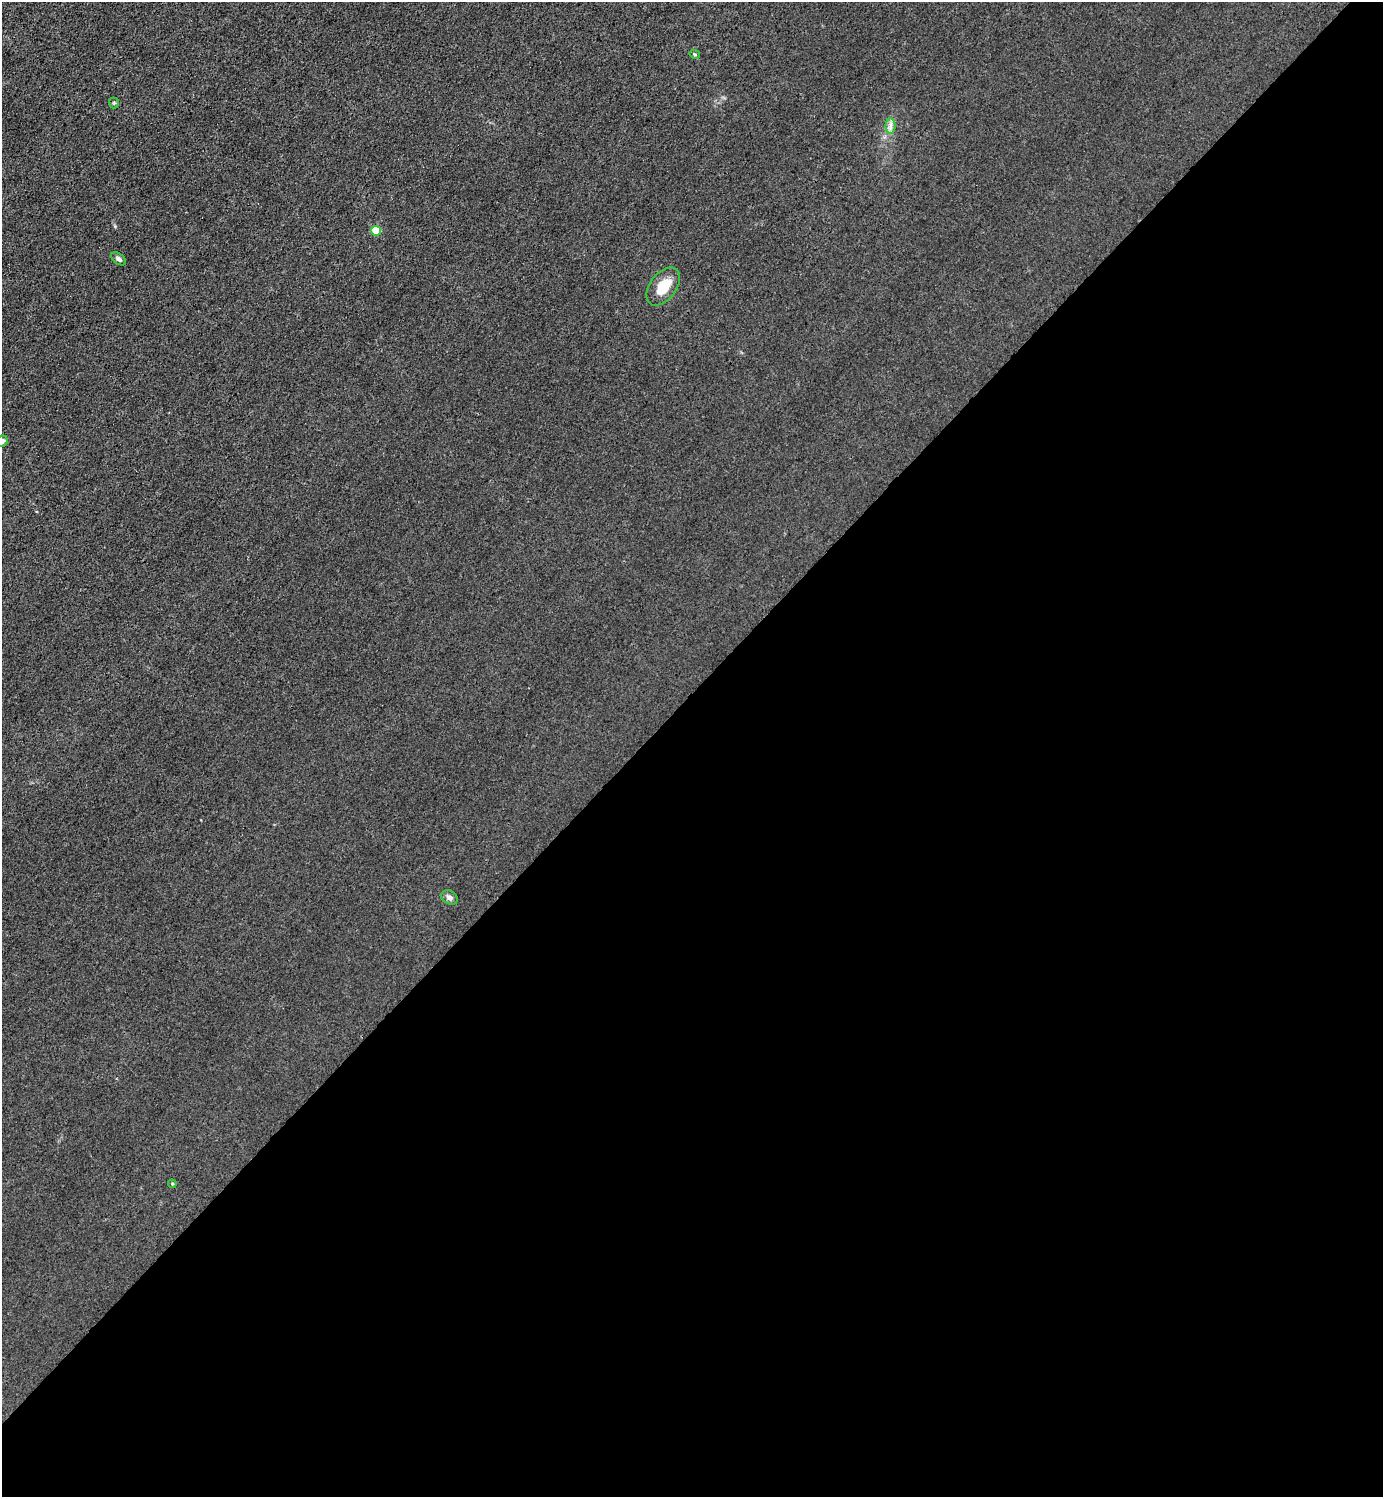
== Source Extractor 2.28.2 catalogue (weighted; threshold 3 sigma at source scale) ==
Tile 15 of 4 x 4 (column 3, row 4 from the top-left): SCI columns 3065-4445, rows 3-1497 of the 5985 x 5985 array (HDU 1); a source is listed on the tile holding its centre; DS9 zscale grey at full resolution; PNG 1385 x 1499 px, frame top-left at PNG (2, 2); each listed source drawn as its Kron ellipse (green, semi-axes under 4 px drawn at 4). Shown black and unused: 54% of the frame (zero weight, under 3 of 4 exposures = <1% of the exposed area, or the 3 px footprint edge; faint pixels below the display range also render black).
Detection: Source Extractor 2.28.2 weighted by HDU 2 'WHT'; one run over the whole footprint, this tile lists its part. Background 0.0214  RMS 0.0062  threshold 0.028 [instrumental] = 3 sigma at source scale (4.5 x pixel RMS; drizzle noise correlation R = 1.50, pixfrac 1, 0.05/0.05 arcsec/px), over >= 5 px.
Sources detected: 9; all 9 listed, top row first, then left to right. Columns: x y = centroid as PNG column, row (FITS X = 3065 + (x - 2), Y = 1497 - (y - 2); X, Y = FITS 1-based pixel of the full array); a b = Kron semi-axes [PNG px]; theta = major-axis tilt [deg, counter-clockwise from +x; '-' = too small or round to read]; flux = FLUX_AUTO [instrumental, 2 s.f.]
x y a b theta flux
695 54 5 4 - 0.77
114 103 5 5 - 0.72
890 126 8 5 90 2.1
376 231 5 5 - 22
119 259 8 5 -38 1.8
663 287 22 13 53 14
2 441 6 5 - 2.4
449 897 9 6 -30 2.1
172 1184 4 4 - 0.66
Isophote crosses this tile's border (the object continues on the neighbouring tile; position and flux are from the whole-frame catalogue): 1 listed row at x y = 2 441